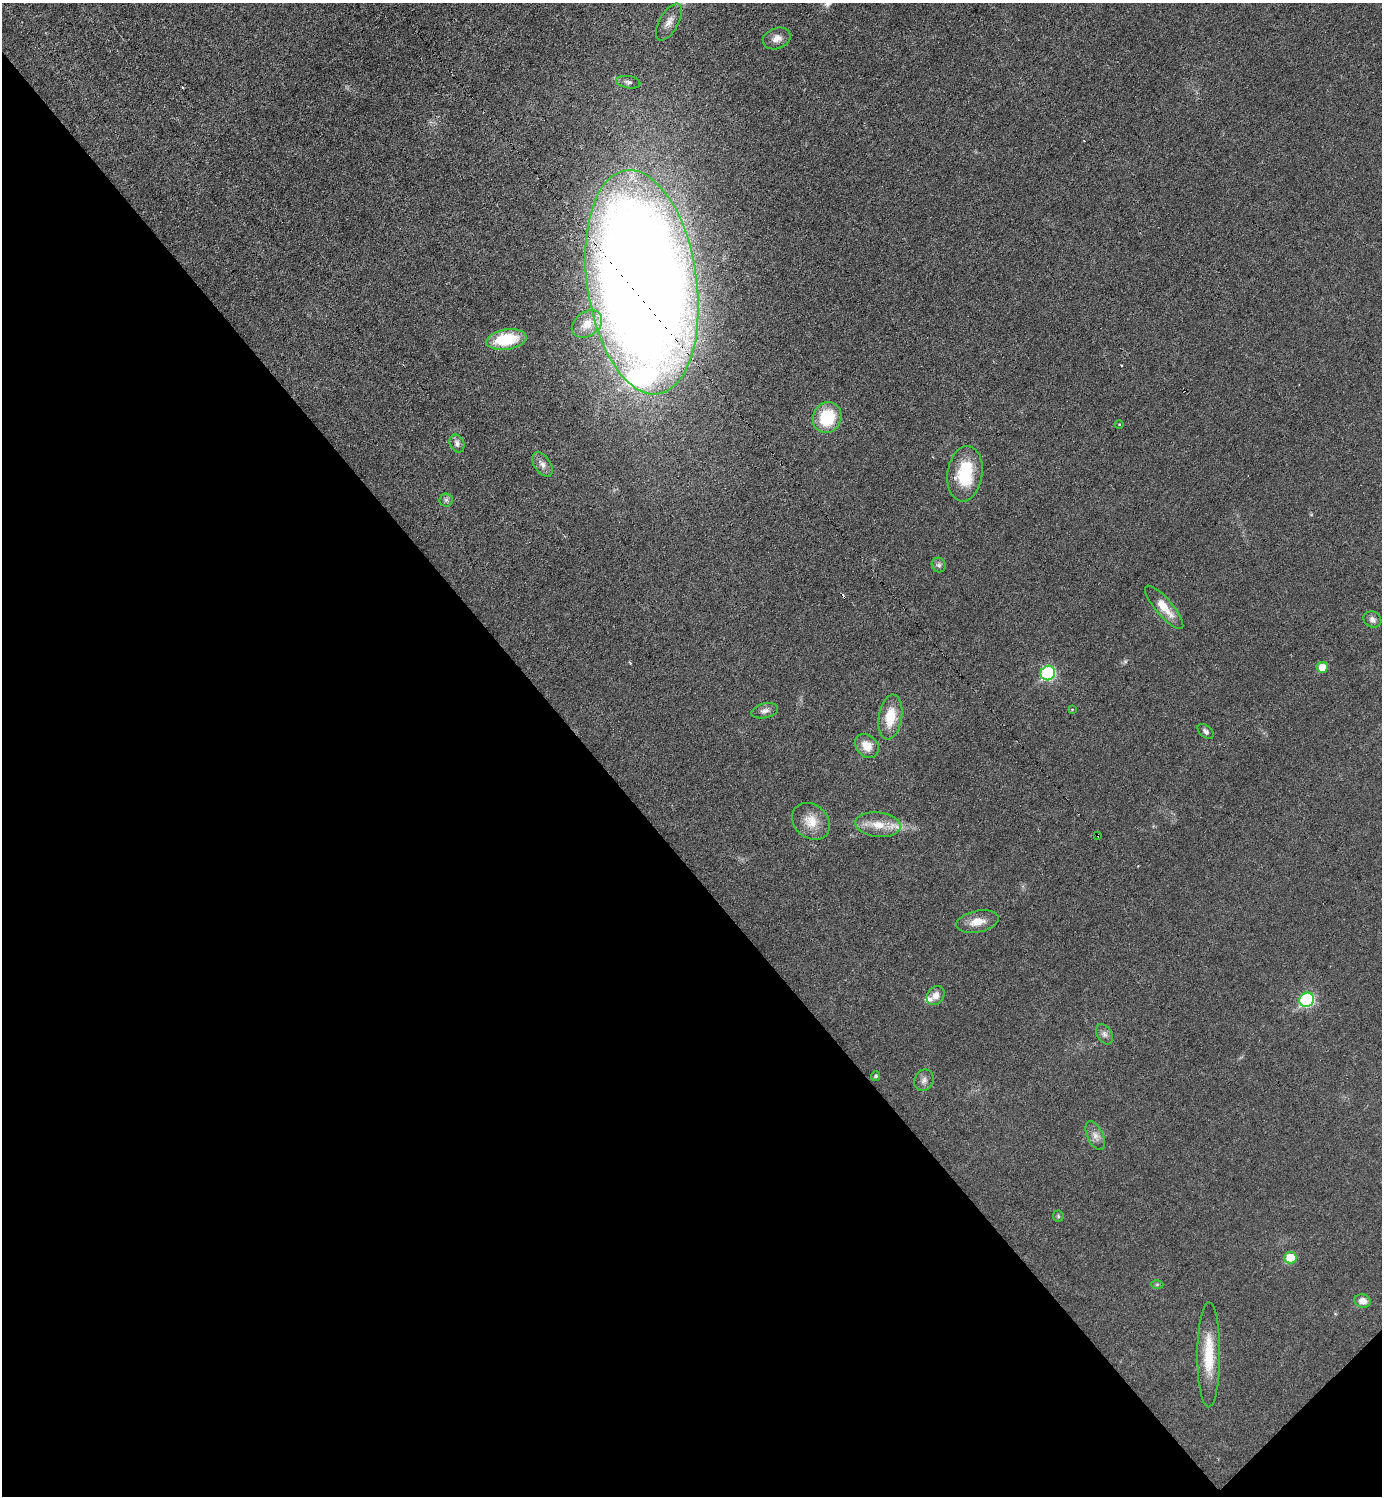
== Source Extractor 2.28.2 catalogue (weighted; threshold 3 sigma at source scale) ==
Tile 14 of 4 x 4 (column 2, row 4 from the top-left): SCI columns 1680-3059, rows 1-1494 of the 5975 x 5976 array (HDU 1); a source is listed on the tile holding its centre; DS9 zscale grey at full resolution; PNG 1384 x 1498 px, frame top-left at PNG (2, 3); each listed source drawn as its Kron ellipse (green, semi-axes under 4 px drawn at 4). Shown black and unused: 43% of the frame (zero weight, under 3 of 6 exposures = <1% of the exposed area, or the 3 px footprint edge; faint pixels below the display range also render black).
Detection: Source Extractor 2.28.2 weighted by HDU 2 'WHT'; one run over the whole footprint, this tile lists its part. Background 0.0329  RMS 0.0039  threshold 0.016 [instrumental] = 3 sigma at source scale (4.09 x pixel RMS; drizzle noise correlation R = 1.36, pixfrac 0.8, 0.05/0.05 arcsec/px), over >= 5 px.
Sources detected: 41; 1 cosmic-ray / hot-pixel residue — neither listed nor drawn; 3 inside a brighter listed object's ellipse — not listed separately; the other 37 listed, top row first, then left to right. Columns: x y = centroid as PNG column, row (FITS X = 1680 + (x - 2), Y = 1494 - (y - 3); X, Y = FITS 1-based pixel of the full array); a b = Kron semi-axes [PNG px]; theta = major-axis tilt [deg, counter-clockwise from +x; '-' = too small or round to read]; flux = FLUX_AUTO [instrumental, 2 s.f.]
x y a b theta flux
669 22 20 9 61 3.3
777 38 14 10 21 2.8
628 82 12 6 -10 1.2
642 282 113 55 -82 1100
587 324 16 12 36 5.4
506 339 20 10 9 18
827 418 16 14 67 16
1119 424 4 3 - 0.31
457 444 9 7 -66 1.7
542 464 13 8 -55 2.2
965 474 28 17 82 17
446 500 6 6 - 1
939 565 7 7 - 1.1
1164 607 28 8 -49 6.5
1372 619 9 7 -28 1.5
1322 667 5 5 - 5.3
1048 673 7 7 - 41
1072 710 3 2 - 0.24
765 711 14 7 13 1.8
890 717 22 11 81 10
1206 731 9 5 -42 1.3
867 746 13 10 -46 4.9
811 821 20 16 -43 6.7
878 825 23 12 -7 6.8
1097 835 3 3 - 3.5
977 922 21 11 11 5.1
936 996 10 8 52 2.6
1307 1000 7 7 - 42
1104 1034 11 7 -58 1.6
876 1076 5 4 - 0.71
924 1080 11 9 60 1.8
1095 1136 16 8 -64 2.5
1058 1216 5 5 - 0.56
1290 1258 6 5 - 9.1
1157 1284 6 4 1 0.54
1363 1301 8 6 -16 2.8
1209 1355 53 11 90 13
Overlapping masked pixels (flux is a lower limit): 2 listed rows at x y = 642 282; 1097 835